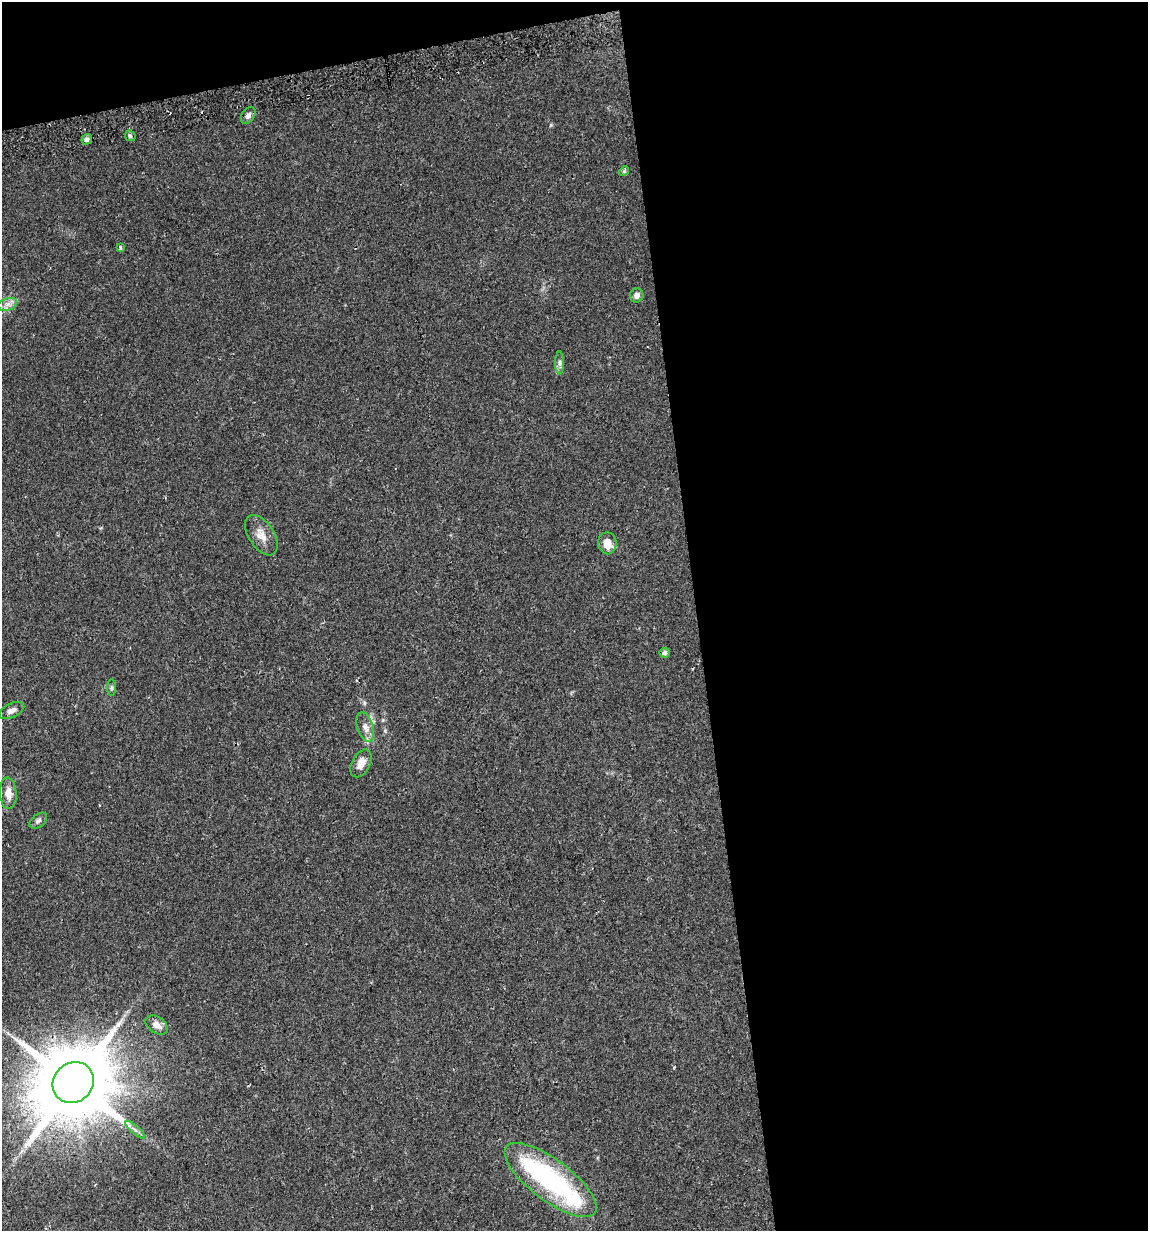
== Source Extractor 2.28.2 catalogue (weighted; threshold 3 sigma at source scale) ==
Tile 4 of 4 x 4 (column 4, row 1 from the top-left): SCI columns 3473-4618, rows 3721-4949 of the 4700 x 4980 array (HDU 1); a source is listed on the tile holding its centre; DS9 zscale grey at full resolution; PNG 1150 x 1233 px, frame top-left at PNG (2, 2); each listed source drawn as its Kron ellipse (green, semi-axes under 4 px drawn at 4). Shown black and unused: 42% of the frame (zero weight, under 2 of 3 exposures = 2% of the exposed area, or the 3 px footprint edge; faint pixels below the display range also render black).
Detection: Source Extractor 2.28.2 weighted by HDU 2 'WHT'; one run over the whole footprint, this tile lists its part. Background 0.0534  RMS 0.0079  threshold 0.0354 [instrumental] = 3 sigma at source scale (4.5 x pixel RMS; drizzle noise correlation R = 1.50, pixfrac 1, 0.0396/0.0396 arcsec/px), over >= 5 px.
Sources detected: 23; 1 inside a brighter object's white glare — neither listed nor drawn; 1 inside a brighter listed object's ellipse — not listed separately; the other 21 listed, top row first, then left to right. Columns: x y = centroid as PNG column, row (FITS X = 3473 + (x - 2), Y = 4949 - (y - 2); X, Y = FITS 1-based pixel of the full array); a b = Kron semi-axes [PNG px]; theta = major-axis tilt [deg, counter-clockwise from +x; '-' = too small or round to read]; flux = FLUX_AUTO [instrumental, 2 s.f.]
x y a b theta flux
248 115 9 6 52 2.9
130 136 6 4 -44 1.3
87 139 5 5 - 3.2
624 171 5 4 - 1
120 248 4 3 - 2.7
637 295 7 6 - 3
7 304 10 6 19 3.6
560 363 11 4 90 2.3
261 535 22 12 -57 8.5
607 543 11 9 -80 7.8
664 653 5 5 - 2.7
112 687 8 4 -90 1.2
12 710 13 7 24 3.9
365 727 15 8 -73 5.7
361 763 15 9 62 6.3
8 793 16 8 -87 7.1
38 821 10 6 38 2.3
157 1025 12 8 -34 6.2
73 1082 21 19 45 7900
135 1129 12 3 -41 2.3
550 1180 55 20 -37 110
Overlapping masked pixels (flux is a lower limit): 1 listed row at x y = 550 1180